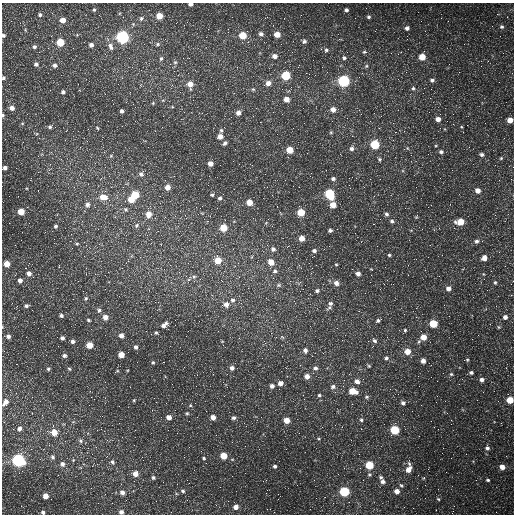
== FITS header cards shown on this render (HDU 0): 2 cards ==
NAXIS1  =                  512 /fastest changing axis
NAXIS2  =                  512 /next to fastest changing axis

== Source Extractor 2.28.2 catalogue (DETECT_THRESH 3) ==
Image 512 x 512 px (HDU 0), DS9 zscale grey, 1 PNG px = 1 image px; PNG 516 x 516 px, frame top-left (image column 1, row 512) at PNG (2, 3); no overlay
Background 1690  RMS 45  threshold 134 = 3 sigma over >= 5 px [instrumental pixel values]
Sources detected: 270; all 270 listed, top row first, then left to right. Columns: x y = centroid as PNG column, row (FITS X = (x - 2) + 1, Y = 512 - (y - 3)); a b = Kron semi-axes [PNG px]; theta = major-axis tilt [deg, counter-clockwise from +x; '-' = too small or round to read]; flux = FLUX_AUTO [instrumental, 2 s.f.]
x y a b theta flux
190 4 4 3 - 11000
94 10 4 4 - 3900
346 10 4 3 - 7500
497 14 3 3 - 2700
40 15 4 4 - 5800
301 15 3 2 - 2700
159 16 5 5 - 39000
123 17 2 2 - 1500
267 17 4 3 - 2500
369 17 4 4 - 5400
141 18 7 5 56 5900
63 20 5 5 - 25000
176 23 2 2 - 1800
273 25 2 2 - 1600
502 27 6 5 - 5800
407 28 5 4 - 9700
247 31 2 2 - 2200
261 34 6 5 - 11000
277 34 5 4 - 34000
3 35 5 4 - 4800
243 35 5 5 - 79000
51 36 3 2 - 5100
122 37 6 5 - 630000
60 42 5 5 - 90000
304 42 6 5 - 8900
157 44 6 4 23 4800
91 45 5 4 - 10000
34 47 5 4 - 5700
111 47 10 6 -70 12000
321 49 3 3 - 4000
326 50 6 5 - 6100
364 52 6 5 - 4900
503 53 2 2 - 1400
274 56 5 5 - 16000
422 57 5 5 - 51000
161 58 6 4 73 5200
344 58 6 5 - 6900
175 62 6 5 - 5100
36 64 6 5 - 7300
55 65 6 5 - 8400
366 66 6 4 47 4500
178 75 3 2 - 1800
285 76 5 5 - 140000
3 78 4 4 - 5200
432 80 5 4 - 7400
344 81 5 5 - 450000
268 83 6 5 - 19000
78 84 2 2 - 1500
190 84 7 6 - 28000
172 85 3 3 - 2400
413 88 5 4 - 5200
253 89 5 5 - 4300
50 90 2 2 - 1400
63 92 4 4 - 7600
105 94 3 2 - 4200
430 98 3 2 - 2600
286 99 5 5 - 24000
153 103 5 4 - 3200
12 108 5 5 - 15000
256 108 2 2 - 1500
333 109 5 5 - 21000
122 111 4 3 - 8100
238 113 6 5 - 16000
453 114 2 2 - 1600
3 115 4 3 - 4300
438 119 5 4 - 18000
510 120 5 4 - 28000
260 122 2 2 - 2000
50 126 8 5 39 7500
462 127 4 3 - 2500
97 128 5 4 - 3100
293 128 3 2 - 3400
221 130 6 5 - 5600
404 131 2 2 - 1600
331 132 5 5 - 3400
220 136 5 5 - 23000
225 143 6 4 46 7400
375 144 5 5 - 160000
407 148 5 3 - 2600
351 149 5 5 - 9500
290 150 5 5 - 58000
113 152 2 2 - 1500
441 152 5 5 - 8100
481 154 6 5 - 7100
111 156 5 5 - 3800
501 158 5 4 - 3500
379 159 5 4 - 4300
210 164 4 4 - 22000
5 168 4 4 - 9600
49 170 5 4 - 3900
141 174 8 6 60 10000
333 179 4 4 - 7200
165 180 2 2 - 1400
293 186 2 2 - 1300
167 187 5 5 - 19000
299 187 2 2 - 4900
478 190 5 5 - 20000
330 194 6 5 - 220000
135 195 5 5 - 75000
212 195 4 3 - 4200
374 196 3 2 - 2400
103 197 8 6 -11 37000
220 198 5 5 - 6300
131 200 5 5 - 40000
249 202 5 5 - 39000
87 204 7 6 - 12000
333 205 5 5 - 39000
126 209 6 5 - 5100
21 212 5 5 - 53000
301 212 5 5 - 74000
149 214 7 6 - 28000
386 214 5 5 - 6600
416 217 6 3 59 3300
392 221 5 5 - 6100
460 222 6 5 - 56000
9 223 2 2 - 2200
374 224 2 2 - 1600
137 225 7 6 - 7500
56 226 5 5 - 5700
223 228 5 5 - 62000
422 229 2 2 - 1400
330 230 4 3 - 7000
302 238 5 5 - 28000
476 241 6 5 - 8900
77 244 5 4 - 3800
15 245 2 2 - 1400
86 245 3 3 - 1900
273 249 6 6 - 9900
314 251 5 4 - 8300
389 255 5 4 - 4100
202 258 3 3 - 2800
484 258 6 5 - 18000
218 260 6 5 - 53000
271 262 7 6 - 28000
153 263 2 2 - 1400
188 263 3 3 - 1300
7 264 5 4 - 34000
336 264 4 4 - 2900
316 265 2 2 - 1300
408 265 2 2 - 1200
505 266 2 2 - 2700
86 268 2 2 - 1500
275 271 7 5 28 7800
29 273 6 5 - 13000
358 274 5 5 - 12000
483 274 5 3 - 2300
194 277 6 5 - 5700
273 278 4 4 - 3500
20 280 5 5 - 11000
387 280 2 2 - 1400
300 282 6 3 19 4100
495 282 5 4 - 4000
336 283 6 6 - 16000
393 284 2 2 - 1700
279 285 7 5 14 6300
448 288 5 5 - 15000
317 291 5 5 - 6800
86 298 6 5 - 5800
73 299 2 2 - 1800
232 300 7 6 - 9700
12 303 3 2 - 2500
276 303 2 2 - 6000
330 303 8 6 64 11000
226 304 7 6 - 17000
26 306 6 5 - 6800
99 310 6 6 - 7600
61 315 5 5 - 6300
105 317 5 5 - 21000
505 317 5 5 - 13000
381 319 3 2 - 4400
88 320 4 3 - 4100
377 321 8 4 40 7900
433 324 5 5 - 99000
164 325 8 4 39 12000
499 327 5 5 - 3400
38 328 2 2 - 1400
405 330 4 4 - 3800
156 333 4 3 - 4000
121 335 5 5 - 14000
8 336 5 5 - 9300
282 337 6 4 -34 4100
423 337 5 5 - 34000
62 338 4 4 - 8200
374 340 8 4 -52 8100
73 341 5 4 - 8700
89 345 5 5 - 48000
281 345 2 2 - 1400
136 347 5 4 - 9000
305 350 6 5 - 11000
4 351 4 3 - 2000
407 351 5 5 - 36000
323 353 3 3 - 1600
121 355 5 4 - 35000
64 356 5 4 - 7200
386 358 5 5 - 7100
467 360 5 4 - 4000
423 361 4 4 - 16000
153 362 5 5 - 4400
369 366 5 4 - 3500
232 368 5 5 - 11000
316 368 6 5 - 9200
48 369 5 5 - 4900
69 369 5 4 - 3800
471 372 4 3 - 6200
451 374 4 4 - 3800
61 376 2 2 - 2400
307 376 5 5 - 18000
481 380 5 4 - 12000
357 381 8 5 -17 17000
280 383 5 5 - 16000
196 386 2 2 - 1200
272 386 5 5 - 11000
333 387 7 6 - 8600
353 391 6 5 - 60000
319 395 5 4 - 4700
367 397 6 5 - 4700
94 399 2 2 - 3000
134 400 4 3 - 2800
510 400 5 5 - 60000
5 402 8 6 53 19000
436 402 2 2 - 1500
403 403 5 4 - 8900
187 413 5 5 - 4000
169 417 5 4 - 17000
213 417 5 4 - 18000
234 418 5 4 - 7500
287 420 5 4 - 33000
361 420 5 5 - 5500
189 421 2 2 - 3000
19 429 6 6 - 13000
135 430 2 2 - 1500
395 430 5 5 - 150000
54 432 8 6 -15 36000
80 441 6 6 - 6900
487 448 6 5 - 9100
224 456 5 5 - 53000
53 457 6 5 - 7400
142 457 3 3 - 1200
204 458 4 3 - 3500
451 458 2 2 - 1500
18 460 6 5 - 570000
112 462 6 5 - 6400
62 464 6 6 - 11000
369 465 5 5 - 100000
275 466 4 3 - 5600
502 467 5 5 - 22000
408 470 10 6 73 28000
135 474 6 5 - 25000
369 474 6 6 - 6000
381 477 6 6 - 6400
153 478 5 5 - 5600
424 478 5 4 - 3700
488 480 5 3 - 4500
383 481 6 5 - 12000
400 485 6 4 -46 7500
183 491 6 4 -17 5600
397 491 5 5 - 20000
122 492 6 6 - 14000
344 492 5 5 - 210000
45 496 4 4 - 26000
316 498 2 2 - 17000
438 499 5 4 - 3800
187 500 2 2 - 1500
349 502 3 3 - 2100
236 507 5 5 - 17000
43 512 5 4 - 6500
121 512 5 5 - 9200
171 512 2 2 - 1300
496 512 3 2 - 2400
452 513 3 2 - 1900
At the frame edge (FLAGS 8, measured only in part): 11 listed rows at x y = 190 4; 3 35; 3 78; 3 115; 510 120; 5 168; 510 400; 5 402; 43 512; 121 512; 452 513